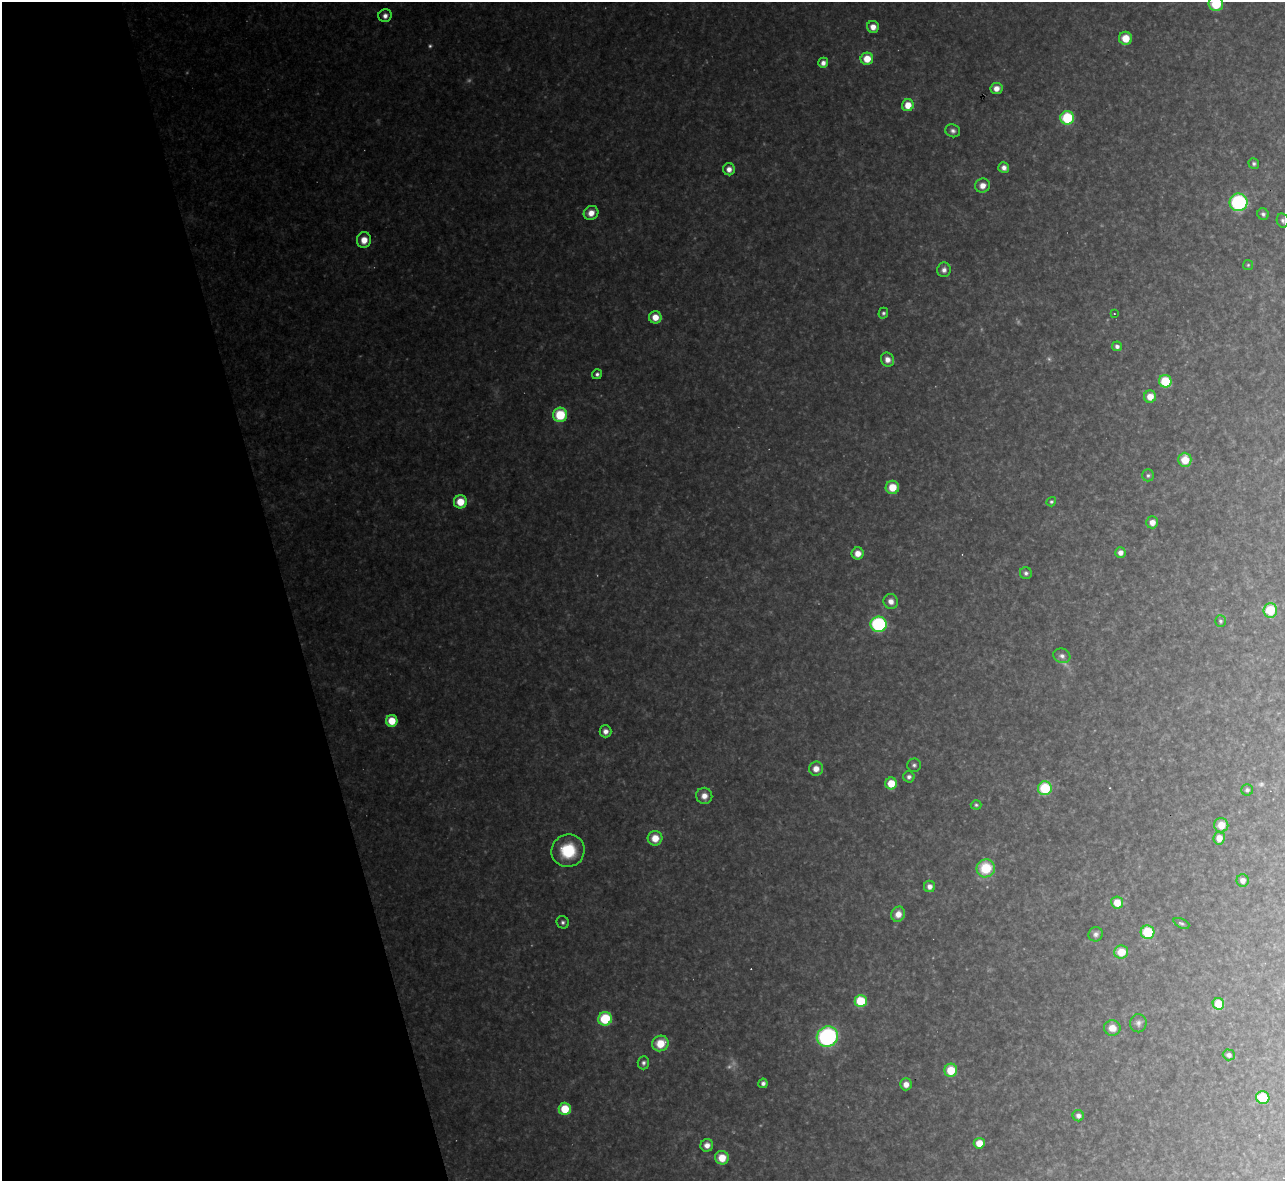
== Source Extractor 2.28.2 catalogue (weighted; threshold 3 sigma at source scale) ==
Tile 5 of 4 x 4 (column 1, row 2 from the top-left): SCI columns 1-1283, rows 2499-3677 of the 5133 x 5115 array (HDU 1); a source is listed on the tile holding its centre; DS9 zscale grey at full resolution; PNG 1287 x 1183 px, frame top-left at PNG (2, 2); each listed source drawn as its Kron ellipse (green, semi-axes under 4 px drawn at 4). Shown black and unused: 22% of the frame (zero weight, under 3 of 4 exposures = <1% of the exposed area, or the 3 px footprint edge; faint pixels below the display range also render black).
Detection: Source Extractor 2.28.2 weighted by HDU 2 'WHT'; one run over the whole footprint, this tile lists its part. Background 0.325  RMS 0.02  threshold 0.0878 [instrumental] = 3 sigma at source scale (4.5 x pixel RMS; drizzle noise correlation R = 1.50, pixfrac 1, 0.05/0.05 arcsec/px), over >= 5 px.
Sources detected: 94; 7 too faint to see at this stretch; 1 cosmic-ray / hot-pixel residue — neither listed nor drawn; the other 86 listed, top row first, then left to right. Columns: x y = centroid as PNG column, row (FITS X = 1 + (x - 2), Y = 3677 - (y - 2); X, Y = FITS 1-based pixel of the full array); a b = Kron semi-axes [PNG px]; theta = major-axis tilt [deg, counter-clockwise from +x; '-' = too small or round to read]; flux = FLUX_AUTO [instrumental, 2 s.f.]
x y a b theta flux
1216 4 7 7 - 68
385 16 7 6 - 10
873 27 6 6 - 18
1126 38 7 6 - 32
867 59 6 6 - 34
823 63 5 5 - 10
996 88 6 5 - 16
908 105 6 5 - 28
1067 118 7 7 - 110
953 131 7 6 - 7.1
1254 163 5 5 - 4.6
1004 168 5 5 - 10
729 169 6 6 - 13
982 186 7 7 - 17
1238 202 9 9 - 220
591 213 7 7 - 20
1263 214 6 5 - 6
1283 220 7 6 - 5.3
364 240 8 7 - 24
1248 265 5 5 - 2.8
944 270 7 6 - 9
883 313 5 4 - 4.2
1114 314 3 2 - 1.7
655 317 6 6 - 26
1117 346 5 5 - 7.4
887 360 7 6 - 13
597 374 5 5 - 5.6
1165 381 6 6 - 80
1150 397 6 6 - 23
560 415 7 7 - 82
1185 460 7 6 - 40
1148 475 6 6 - 4.4
892 487 6 6 - 39
460 502 6 6 - 41
1051 502 5 4 - 3.9
1152 522 6 6 - 15
858 553 6 6 - 20
1120 553 5 5 - 10
1026 573 6 6 - 6.1
891 601 8 7 - 14
1270 610 7 7 - 65
1220 621 5 5 - 3.8
879 624 8 7 - 250
1062 656 8 7 - 8.8
392 721 6 5 - 42
605 731 6 6 - 12
914 765 6 6 - 5.2
816 769 7 7 - 19
909 777 6 5 - 7
891 783 6 5 - 41
1045 788 7 7 - 85
1247 790 6 5 - 5.1
704 796 8 8 - 17
976 805 5 4 - 3.7
1221 825 7 7 - 30
655 838 7 7 - 30
1219 838 6 6 - 20
568 851 17 16 - 85
986 868 9 9 - 74
1243 880 6 6 - 12
930 886 6 5 - 10
1117 903 6 6 - 33
898 914 8 7 - 19
563 922 6 6 - 5.5
1181 923 8 4 -24 4.1
1147 932 7 7 - 87
1096 934 7 6 - 7.5
1121 952 7 6 - 42
861 1001 6 6 - 93
1218 1004 6 5 - 58
605 1019 7 6 - 100
1138 1023 9 8 - 7.8
1112 1028 8 7 - 23
827 1037 11 10 - 320
660 1043 8 7 - 45
1229 1055 6 5 - 7.5
643 1063 6 5 - 6.5
951 1070 6 6 - 54
763 1083 5 4 - 7.1
906 1084 6 6 - 16
1263 1098 6 6 - 69
565 1109 6 6 - 56
1078 1116 6 5 - 8.6
979 1143 5 5 - 27
707 1145 6 6 - 14
722 1158 7 6 - 36
Isophote crosses this tile's border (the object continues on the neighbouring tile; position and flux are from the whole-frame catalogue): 1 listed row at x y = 1216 4